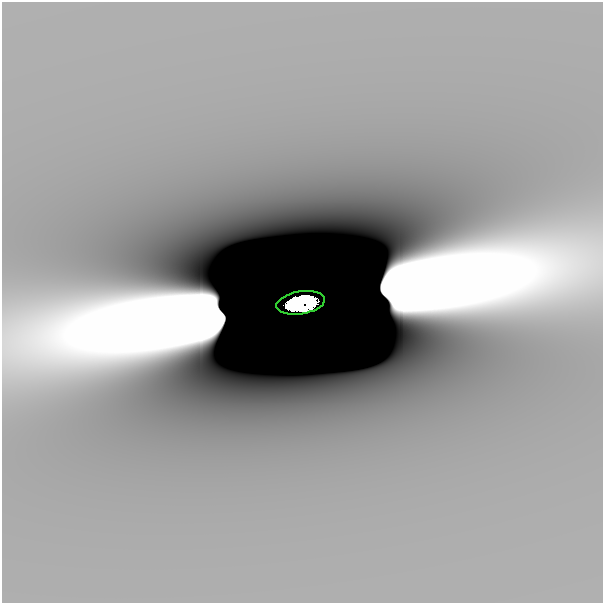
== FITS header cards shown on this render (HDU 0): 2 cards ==
NAXIS1  =                  601
NAXIS2  =                  601

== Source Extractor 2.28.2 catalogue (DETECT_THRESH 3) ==
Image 601 x 601 px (HDU 0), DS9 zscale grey, 1 PNG px = 1 image px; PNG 605 x 605 px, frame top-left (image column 1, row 601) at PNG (2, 2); each listed source drawn as its Kron ellipse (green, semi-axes under 4 px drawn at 4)
Background -4.98e-10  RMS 2.3e-10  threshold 6.80e-10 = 3 sigma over >= 5 px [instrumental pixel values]
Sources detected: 3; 2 with non-positive FLUX_AUTO (blend fragments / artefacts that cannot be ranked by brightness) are neither listed nor drawn; the other 1 listed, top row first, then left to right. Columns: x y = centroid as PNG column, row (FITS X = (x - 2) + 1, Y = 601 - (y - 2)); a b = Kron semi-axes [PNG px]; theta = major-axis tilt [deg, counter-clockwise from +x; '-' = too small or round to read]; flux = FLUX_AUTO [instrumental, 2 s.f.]
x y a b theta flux
301 303 24 11 9 7.3
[2 non-positive-flux detections neither listed nor drawn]